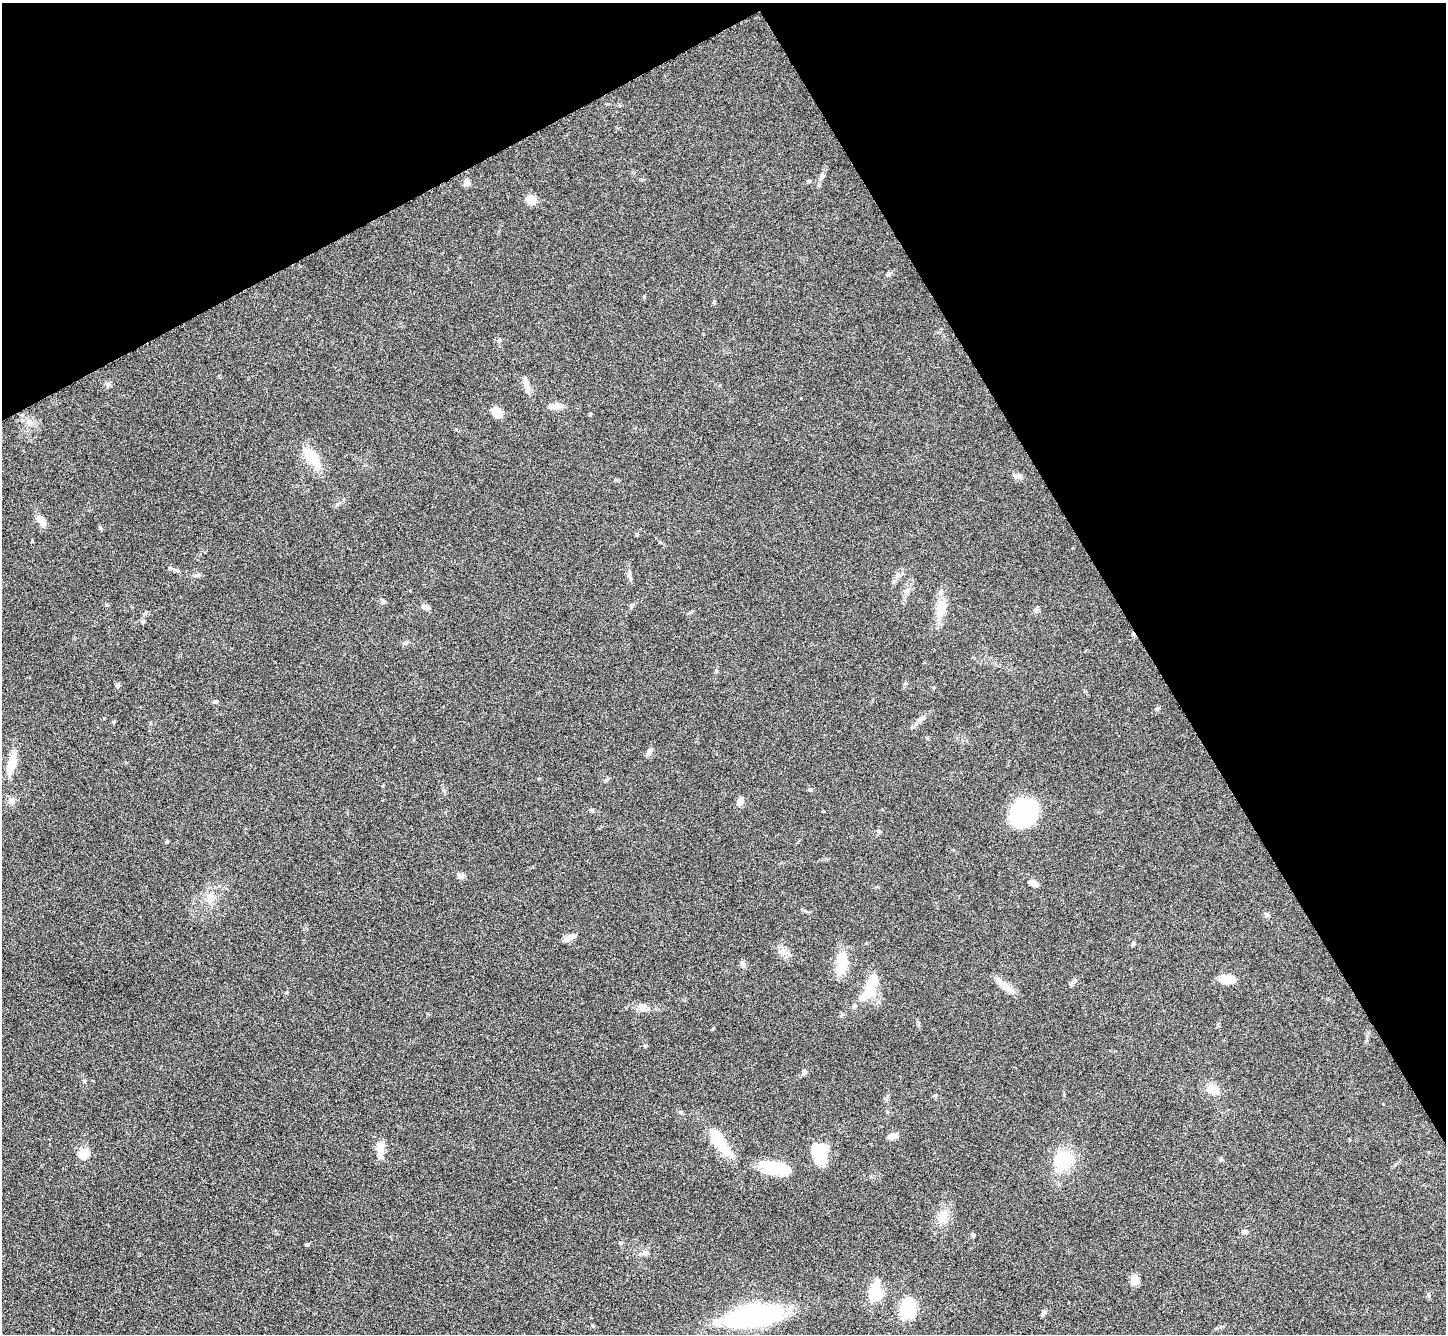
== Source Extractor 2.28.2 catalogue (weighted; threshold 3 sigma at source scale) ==
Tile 3 of 4 x 4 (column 3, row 1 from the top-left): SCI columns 2895-4338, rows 4292-5623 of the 5788 x 5781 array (HDU 1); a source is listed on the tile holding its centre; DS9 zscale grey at full resolution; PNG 1448 x 1336 px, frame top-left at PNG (2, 3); no overlay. Shown black and unused: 29% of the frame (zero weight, under 3 of 6 exposures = <1% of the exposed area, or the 3 px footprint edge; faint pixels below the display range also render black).
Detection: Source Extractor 2.28.2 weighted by HDU 2 'WHT'; one run over the whole footprint, this tile lists its part. Background 0.0536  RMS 0.0044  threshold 0.0181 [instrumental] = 3 sigma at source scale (4.09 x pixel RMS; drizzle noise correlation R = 1.36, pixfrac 0.8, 0.05/0.05 arcsec/px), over >= 5 px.
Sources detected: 73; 3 inside a brighter object's white glare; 1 cosmic-ray / hot-pixel residue — not listed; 1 inside a brighter listed object's ellipse — not listed separately; the other 68 listed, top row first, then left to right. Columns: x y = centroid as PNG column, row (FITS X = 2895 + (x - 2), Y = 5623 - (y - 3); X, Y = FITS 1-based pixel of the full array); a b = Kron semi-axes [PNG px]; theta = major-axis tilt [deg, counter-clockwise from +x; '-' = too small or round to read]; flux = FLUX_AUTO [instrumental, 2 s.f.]
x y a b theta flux
822 176 10 5 67 1.3
809 181 5 5 - 0.6
467 183 9 7 -73 1.4
531 200 8 7 - 6.7
888 274 6 5 - 0.72
714 302 5 4 - 0.41
499 340 7 3 54 0.51
526 383 21 7 -73 2.8
108 384 6 6 - 0.91
554 407 21 6 1 2.8
497 412 10 7 -39 6.7
312 456 31 13 -47 9.8
1017 476 14 6 -13 1.8
41 521 11 7 -54 4.3
170 568 6 4 22 0.6
177 571 7 4 -19 0.74
906 592 9 6 63 1.4
383 601 6 5 - 0.68
425 607 11 6 -22 1.7
941 609 24 11 74 7.1
405 643 7 5 27 0.91
716 671 5 3 - 0.54
118 685 5 5 - 0.71
215 702 6 5 - 0.74
921 719 15 5 29 1.8
649 752 9 6 60 1.8
12 764 27 9 77 7.4
810 790 6 4 17 0.46
11 801 7 7 - 2.4
740 802 7 6 - 3.4
823 811 3 2 - 0.31
1025 813 26 21 44 45
167 842 5 3 - 0.39
460 875 10 7 -9 1.4
1033 883 11 7 -28 2.3
210 898 14 9 -69 3.5
1266 915 6 6 - 0.86
570 937 15 6 23 2.6
1134 943 6 4 89 0.57
842 959 28 14 81 9
743 964 9 6 -61 1.1
1226 979 17 8 -4 7.1
1073 982 14 4 49 1
1008 988 31 7 -37 4.4
868 992 34 14 59 11
642 1007 10 9 - 2.2
713 1028 4 3 - 0.38
804 1072 5 5 - 1.3
1213 1089 12 10 -27 5.4
934 1096 6 3 19 0.45
892 1136 14 6 10 2.2
720 1142 34 11 -55 17
380 1149 17 9 -87 5.3
83 1153 5 5 - 23
821 1154 23 16 81 11
1062 1161 23 18 56 17
774 1168 27 11 -9 20
943 1216 15 11 36 4.3
1245 1232 6 5 - 1.3
973 1235 5 5 - 0.64
307 1244 5 4 - 0.54
643 1253 10 5 24 1.3
1135 1280 8 7 - 4.7
875 1294 7 6 - 67
1428 1295 7 5 -85 0.75
908 1309 8 7 - 47
1043 1313 9 5 68 0.81
754 1316 41 14 8 94
Unlisted compact peaks at least as high as the median listed source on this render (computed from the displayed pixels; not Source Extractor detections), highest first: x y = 645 1046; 100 528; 84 1081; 590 414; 443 790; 337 504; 637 535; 197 575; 1158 708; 592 810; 104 718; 114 722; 593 1326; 286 993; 660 542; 927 738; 630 578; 456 429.